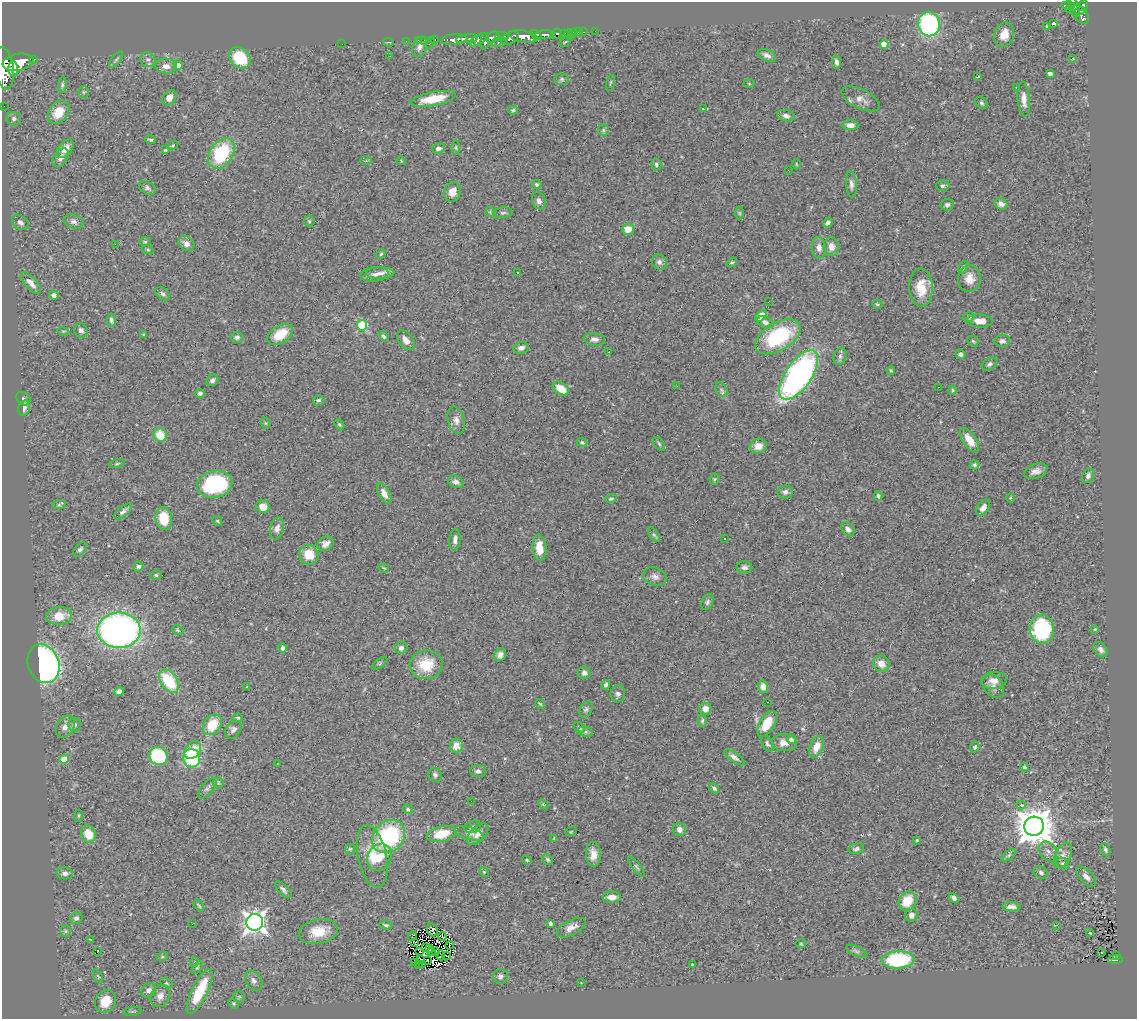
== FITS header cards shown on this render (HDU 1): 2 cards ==
NAXIS1  =                 1135
NAXIS2  =                 1017

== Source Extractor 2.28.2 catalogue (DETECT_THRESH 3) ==
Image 1135 x 1017 px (HDU 1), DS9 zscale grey, 1 PNG px = 1 image px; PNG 1139 x 1021 px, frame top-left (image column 1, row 1017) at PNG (2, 2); each listed source drawn as its Kron ellipse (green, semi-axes under 4 px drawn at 4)
Background 0.617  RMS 0.041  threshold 0.122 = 3 sigma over >= 5 px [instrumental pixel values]
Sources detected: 344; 4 with non-positive FLUX_AUTO (blend fragments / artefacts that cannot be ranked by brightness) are neither listed nor drawn; the other 340 listed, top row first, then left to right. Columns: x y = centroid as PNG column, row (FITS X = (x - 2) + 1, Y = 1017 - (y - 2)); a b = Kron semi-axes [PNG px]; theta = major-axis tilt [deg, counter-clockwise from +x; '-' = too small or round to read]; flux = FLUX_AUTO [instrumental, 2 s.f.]
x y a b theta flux
1068 5 6 3 -2 230
1074 6 11 4 -70 340
1083 6 6 4 52 410
1069 10 2 2 - 10
1080 10 5 3 - 250
1080 14 11 6 -51 540
1053 23 4 4 - 8.8
929 24 12 11 - 370
1047 27 4 3 - 26
595 31 2 2 - 10
574 32 3 3 - 56
578 32 2 2 - 9.2
584 32 3 2 - 27
564 33 3 3 - 130
556 34 6 5 - 300
536 35 6 4 -34 610
544 35 10 4 4 980
569 35 5 2 - 13
1004 35 12 9 73 35
502 36 6 3 -4 290
523 36 15 6 -10 2400
493 37 7 5 28 700
510 38 9 6 29 890
435 39 3 3 - 27
454 39 13 5 6 1400
467 39 11 4 7 1100
418 40 2 2 - 12
424 40 2 2 - 13
479 40 10 4 31 480
406 41 2 2 - 11
485 41 8 4 84 590
389 42 5 2 - 2.2
499 42 8 4 11 270
565 42 6 3 36 2.8
430 43 6 3 64 77
342 44 2 2 - 12
884 44 4 4 - 58
420 47 10 7 69 12
767 55 9 5 -24 12
390 56 2 2 - 2
240 58 12 9 -42 110
1073 58 3 2 - 2.4
34 59 3 3 - 130
116 59 10 3 50 4.9
148 60 8 7 - 9.5
18 62 15 8 10 3900
837 62 6 4 -80 14
178 65 4 4 - 17
166 66 10 7 -7 19
4 68 21 9 -83 5100
13 69 7 5 -89 1500
1050 73 4 3 - 10
978 77 3 2 - 5.1
562 79 7 5 -1 5.5
610 83 8 2 75 3.1
749 84 5 3 - 2.3
62 85 8 4 84 4.8
1016 87 3 2 - 4.8
84 92 6 5 - 4.2
169 98 8 6 54 16
433 99 23 7 11 68
860 99 21 9 -26 24
1024 99 17 6 -85 21
981 103 7 5 -49 5.3
4 106 2 2 - 8.9
703 109 4 3 - 14
513 110 5 4 - 4
59 112 13 9 52 52
786 116 9 5 -13 9.4
14 119 7 6 - 8.8
850 125 8 5 -1 16
603 130 6 5 - 4.7
151 140 5 4 - 4.8
173 145 6 3 32 2.9
456 147 7 4 90 3.6
438 148 6 5 - 9.3
65 149 10 6 51 23
165 150 3 3 - 2.6
221 153 16 11 56 180
61 158 10 6 54 15
366 160 6 4 2 2.9
401 161 4 3 - 2.2
796 164 5 3 - 2.2
656 165 6 5 - 5.9
788 170 2 2 - 1.3
537 184 5 4 - 5.4
851 184 13 5 -85 11
943 186 6 5 - 6.5
147 188 9 6 -31 7.5
452 192 10 8 72 27
539 201 9 6 -69 11
1001 204 6 5 - 14
947 205 6 6 - 7.5
490 212 5 5 - 3.6
503 213 10 5 5 7.4
739 213 7 4 -90 4
309 221 5 5 - 4
20 222 9 6 -38 11
74 222 10 6 -19 11
828 223 5 4 - 8.4
628 229 6 5 - 36
145 242 6 4 0 3.6
115 244 2 2 - 24
186 244 8 7 - 16
831 247 9 7 -78 18
819 248 10 7 -83 15
148 250 6 4 -19 3.5
381 254 5 4 - 3.3
659 262 8 7 - 9.2
732 262 5 4 - 4.2
963 267 6 4 70 5.3
380 273 14 5 1 16
518 273 3 3 - 5.3
375 274 14 7 7 16
969 279 13 11 84 29
31 283 13 6 -47 20
921 288 19 11 -88 54
163 294 8 5 -38 7.4
54 295 5 4 - 13
768 302 3 2 - 2.7
877 304 5 4 - 4.1
761 316 6 4 50 42
969 317 6 4 12 4.4
111 320 7 4 -80 7.3
980 321 13 6 -3 26
765 322 8 5 -26 12
362 325 5 5 - 150
81 330 7 6 - 10
63 331 6 3 -17 3
280 334 14 8 31 64
143 335 4 3 - 3
384 336 6 4 -54 5.9
237 337 6 5 - 6.6
778 337 25 14 31 240
594 339 11 6 -7 12
406 340 11 6 -53 17
973 341 6 4 -44 4
1002 341 8 6 3 9.7
521 348 7 5 12 12
609 352 2 2 - 2.1
961 354 5 5 - 8.3
840 356 9 6 75 7.8
989 364 8 5 28 7.1
891 370 4 3 - 3.6
799 375 28 13 55 930
212 380 6 5 - 8.1
677 386 3 2 - 2.9
939 387 3 2 - 8.7
561 389 9 6 -32 45
721 390 8 5 -63 6.1
952 390 4 3 - 3
200 393 5 4 - 5.7
23 399 7 6 - 6.5
318 400 5 5 - 5.6
24 408 8 5 75 12
456 420 14 8 -76 16
265 423 6 4 -71 3.3
339 424 6 4 -45 4
160 435 7 6 - 52
969 440 14 6 -55 35
582 442 5 3 - 3.6
659 444 8 5 -54 4.8
758 446 8 7 - 26
117 464 8 3 11 3.6
974 465 5 4 - 4.5
1036 471 12 7 19 17
1088 476 7 5 63 9.1
715 479 5 5 - 3.8
456 482 8 6 -25 12
215 484 18 13 13 280
785 492 8 6 8 9
384 493 11 5 -62 20
878 496 5 4 - 5.9
1010 498 5 3 - 2.6
611 499 6 4 15 5.2
59 505 7 4 4 5.3
263 507 7 6 - 33
983 508 9 5 55 16
123 511 10 5 41 7.5
164 518 11 8 -80 74
217 521 5 4 - 3.3
277 528 11 7 77 14
848 529 8 5 -52 11
654 535 8 4 -54 5.5
724 538 3 2 - 4.2
455 540 11 5 85 12
325 544 9 6 35 15
539 548 13 7 -86 36
80 549 8 5 47 6.4
309 555 10 9 - 55
138 566 5 5 - 6.5
744 567 8 6 1 8.9
384 568 5 3 - 2.7
156 575 6 5 - 4.4
655 577 12 9 -19 14
707 602 8 5 66 7.5
59 616 13 9 6 48
1042 629 14 12 -88 260
1095 629 4 3 - 2.4
119 630 21 17 0 1100
178 630 6 4 -28 3.7
283 648 5 4 - 7.8
401 648 6 6 - 9.6
1101 650 8 6 -53 9.5
500 655 7 5 61 11
380 663 8 4 36 4.1
44 664 20 15 -69 800
881 664 8 7 - 26
426 665 16 14 5 76
584 673 6 6 - 9.3
169 681 13 8 -55 130
994 681 13 8 5 18
606 685 4 3 - 5.7
993 686 13 9 -54 18
247 687 4 3 - 2.7
763 687 6 5 - 16
119 691 5 4 - 11
618 694 8 7 - 8.8
767 702 2 2 - 1.5
540 704 5 4 - 3.1
586 709 9 6 62 7.1
705 709 6 6 - 24
238 718 5 4 - 3.2
702 721 6 4 88 4.1
767 724 14 7 59 61
74 725 6 6 - 9.4
212 725 11 8 54 74
65 726 11 8 59 18
579 728 6 5 - 5.1
233 730 10 7 56 12
585 732 8 5 -11 5.5
791 740 4 4 - 13
784 743 12 8 -6 22
767 744 9 5 -58 5.9
456 746 7 6 - 30
816 747 11 7 68 29
975 747 5 4 - 6.5
193 750 10 7 55 32
158 756 9 8 - 230
734 757 12 5 -36 10
192 758 9 8 - 240
64 759 5 4 - 51
277 763 3 2 - 1.7
1024 767 4 3 - 3.8
478 771 8 6 -5 9.3
435 775 7 6 - 6.6
218 783 5 5 - 4
207 788 12 5 50 8.1
714 788 6 4 -48 6.5
471 801 2 2 - 4.4
543 804 6 4 -44 3.5
1021 805 4 4 - 8.5
408 809 5 4 - 4.8
79 816 6 3 82 3
1034 826 10 9 - 6700
472 827 9 6 21 9
679 829 6 6 - 15
571 831 6 3 21 2.9
469 833 15 6 -17 12
88 834 9 7 -63 45
441 834 15 7 13 64
478 834 13 7 46 17
389 837 18 15 45 280
554 838 4 3 - 2.4
917 840 3 3 - 2.8
350 849 5 5 - 3.9
856 849 8 5 14 7.2
1105 850 7 4 -66 5.3
1048 851 11 8 -55 14
593 854 12 7 -88 24
1009 855 8 4 36 5.2
1063 855 13 7 64 15
372 856 32 14 -78 61
379 857 14 12 58 70
548 859 6 4 -46 4.9
527 860 5 4 - 3
1063 863 7 5 -34 5
636 867 12 3 -52 5.1
484 872 5 4 - 2.9
65 873 8 6 -4 10
1041 873 7 6 - 7.5
1086 877 13 6 -47 14
283 890 10 5 -45 8.4
612 897 9 5 -1 20
954 898 6 4 -46 7.8
907 901 10 8 58 47
199 905 6 3 -52 3.4
1011 907 9 4 -1 13
911 915 6 6 - 14
76 918 6 5 - 8.7
255 922 8 8 - 1900
192 924 2 2 - 2.8
551 924 4 3 - 11
386 925 6 4 -10 4.2
1057 925 3 2 - 2.9
571 928 16 7 27 20
432 930 7 5 -66 17
66 931 6 5 - 4.8
318 931 20 12 11 59
1090 933 3 2 - 2.3
412 936 5 2 - 2.3
442 936 4 2 - 4.5
90 939 3 2 - 1.7
414 942 2 2 - 0.9
801 944 5 3 - 2.5
449 945 4 2 - 5.5
426 948 2 2 - 1.4
429 948 4 2 - 1.6
436 951 2 2 - 5.3
856 951 11 4 -26 6.8
97 952 4 2 - 11
420 952 2 2 - 2
432 952 2 2 - 2.5
1102 952 3 2 - 4.4
441 955 5 2 - 1.6
1116 955 3 2 - 34
447 956 4 2 - 0.9
162 957 6 4 19 3.5
421 960 3 2 - 2.1
427 960 2 2 - 3.7
898 960 16 8 3 260
1115 960 7 4 5 170
194 962 4 3 - 2.1
414 962 3 2 - 13
419 964 3 2 - 5.6
423 964 3 2 - 3.5
693 965 3 3 - 6.7
197 968 7 3 53 3.8
98 976 7 4 -63 3.8
500 976 7 7 - 9.4
254 981 11 7 -56 12
166 983 6 4 -28 4.1
581 983 3 3 - 2.7
149 990 8 6 42 14
200 991 25 7 64 140
160 996 11 9 60 22
239 997 6 5 - 4.5
105 1001 12 10 58 59
234 1003 6 5 - 3.7
133 1011 9 3 8 4.3
At the frame edge (FLAGS 8, measured only in part): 1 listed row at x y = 4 68
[4 non-positive-flux detections neither listed nor drawn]